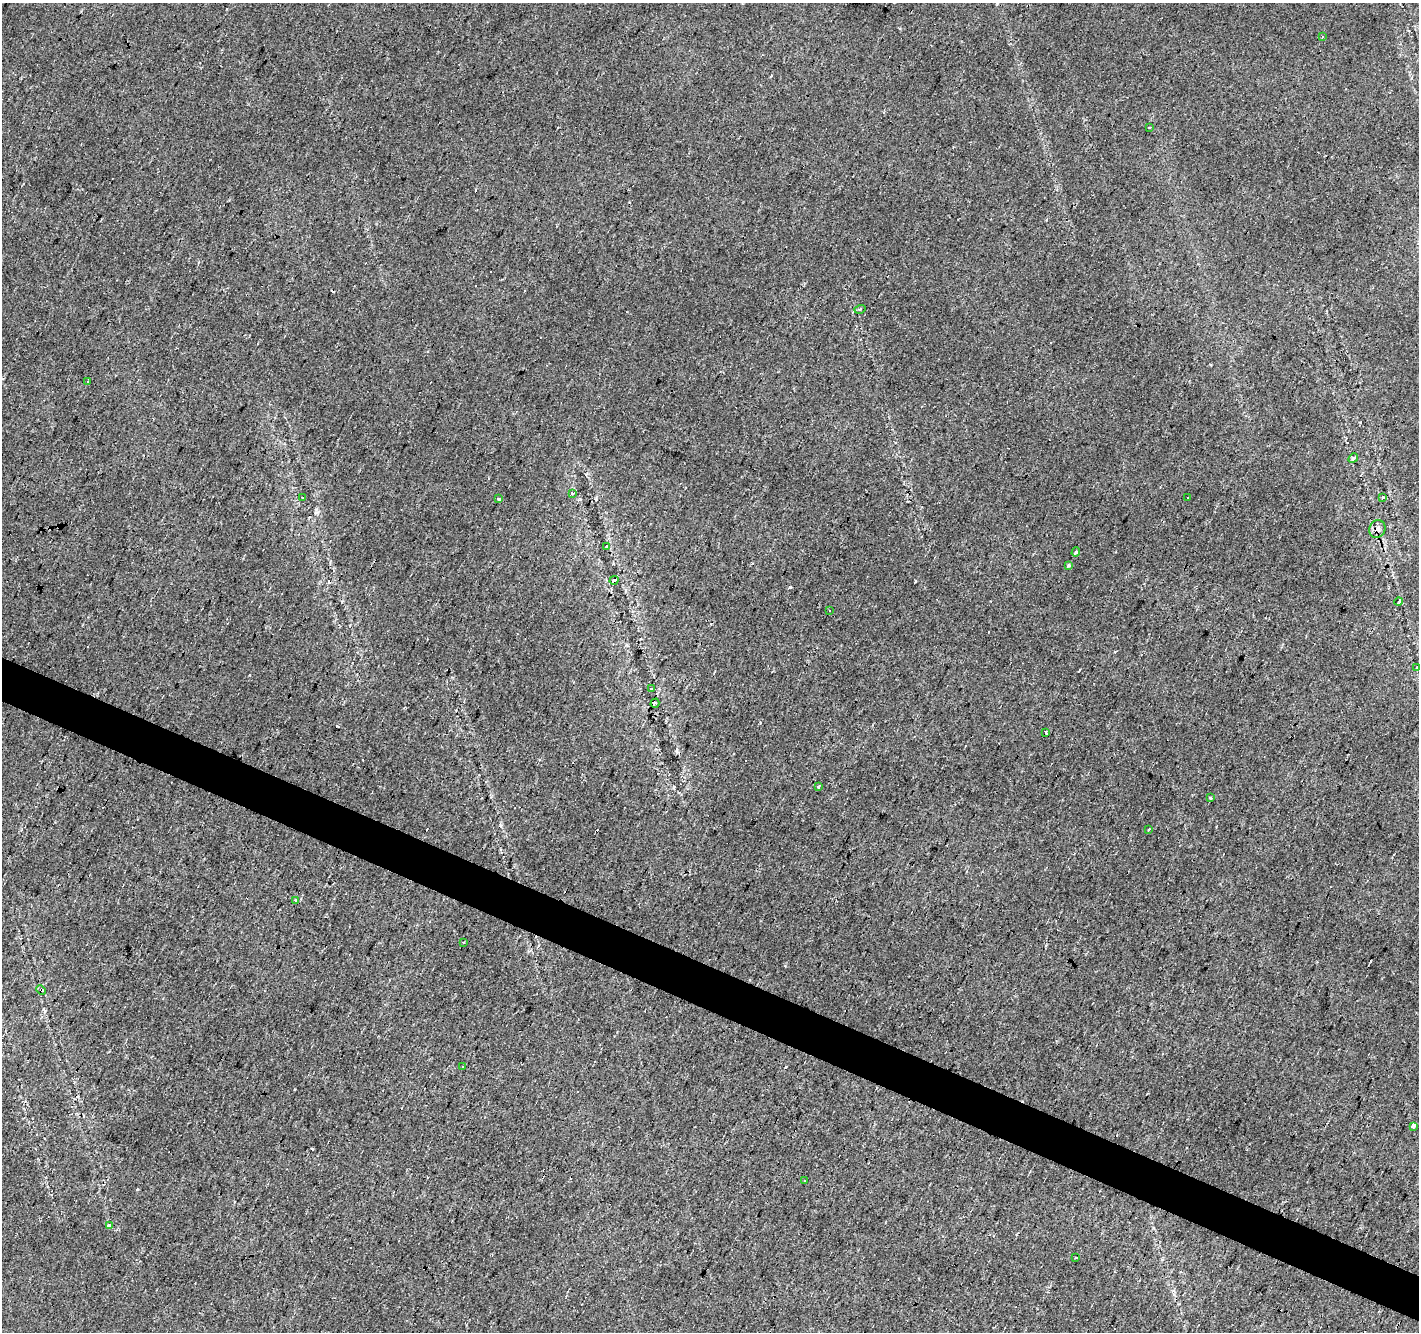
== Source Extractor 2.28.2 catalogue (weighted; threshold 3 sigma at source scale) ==
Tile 6 of 4 x 4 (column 2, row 2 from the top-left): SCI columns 1418-2834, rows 2861-4190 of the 5673 x 5786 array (HDU 1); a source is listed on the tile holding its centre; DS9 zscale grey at full resolution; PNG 1421 x 1334 px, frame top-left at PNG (2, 3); each listed source drawn as its Kron ellipse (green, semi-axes under 4 px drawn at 4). Shown black and unused: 3% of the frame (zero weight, under 2 of 3 exposures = <1% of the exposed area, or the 3 px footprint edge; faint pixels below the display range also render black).
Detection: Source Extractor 2.28.2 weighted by HDU 2 'WHT'; one run over the whole footprint, this tile lists its part. Background 0.0181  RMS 0.0062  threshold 0.0279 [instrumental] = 3 sigma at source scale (4.5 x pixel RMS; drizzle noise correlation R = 1.50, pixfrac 1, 0.0396/0.0396 arcsec/px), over >= 5 px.
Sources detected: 53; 21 cosmic-ray / hot-pixel residue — neither listed nor drawn; the other 32 listed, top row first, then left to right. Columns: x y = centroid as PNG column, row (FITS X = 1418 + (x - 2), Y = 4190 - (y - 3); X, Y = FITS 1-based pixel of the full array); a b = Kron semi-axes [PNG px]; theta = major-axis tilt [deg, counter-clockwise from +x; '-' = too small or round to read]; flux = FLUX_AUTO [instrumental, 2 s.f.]
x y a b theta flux
1323 37 3 2 - 0.8
1149 127 3 3 - 2.6
860 309 5 3 - 0.67
88 381 4 3 - 4.5
1353 458 5 4 - 1.3
572 493 4 3 - 3.2
1383 497 4 3 - 0.77
302 498 3 2 - 1.2
1187 498 3 3 - 0.87
499 499 4 3 - 25
1377 529 9 8 - 3
607 547 4 3 - 8.1
1076 552 5 4 - 1.4
1068 565 3 3 - 4
614 580 5 3 - 14
1398 602 4 3 - 1.9
830 610 3 2 - 0.88
1417 667 4 2 - 0.55
651 689 3 3 - 2
655 703 5 4 - 3.4
1045 732 3 3 - 3.5
819 787 3 3 - 3.8
1211 798 3 3 - 4.1
1149 829 3 3 - 1.5
296 900 3 3 - 2.7
463 942 3 3 - 1.2
41 990 5 3 - 1
462 1067 3 2 - 0.93
1413 1126 3 3 - 15
804 1181 3 3 - 1.2
110 1226 4 3 - 25
1076 1258 3 3 - 1.2
Overlapping masked pixels (flux is a lower limit): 3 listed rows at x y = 1377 529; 614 580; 41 990
Unlisted compact peaks at least as high as the median listed source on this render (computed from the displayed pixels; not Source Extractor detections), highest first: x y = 500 825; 760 723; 580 499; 249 675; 295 1089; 45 1011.